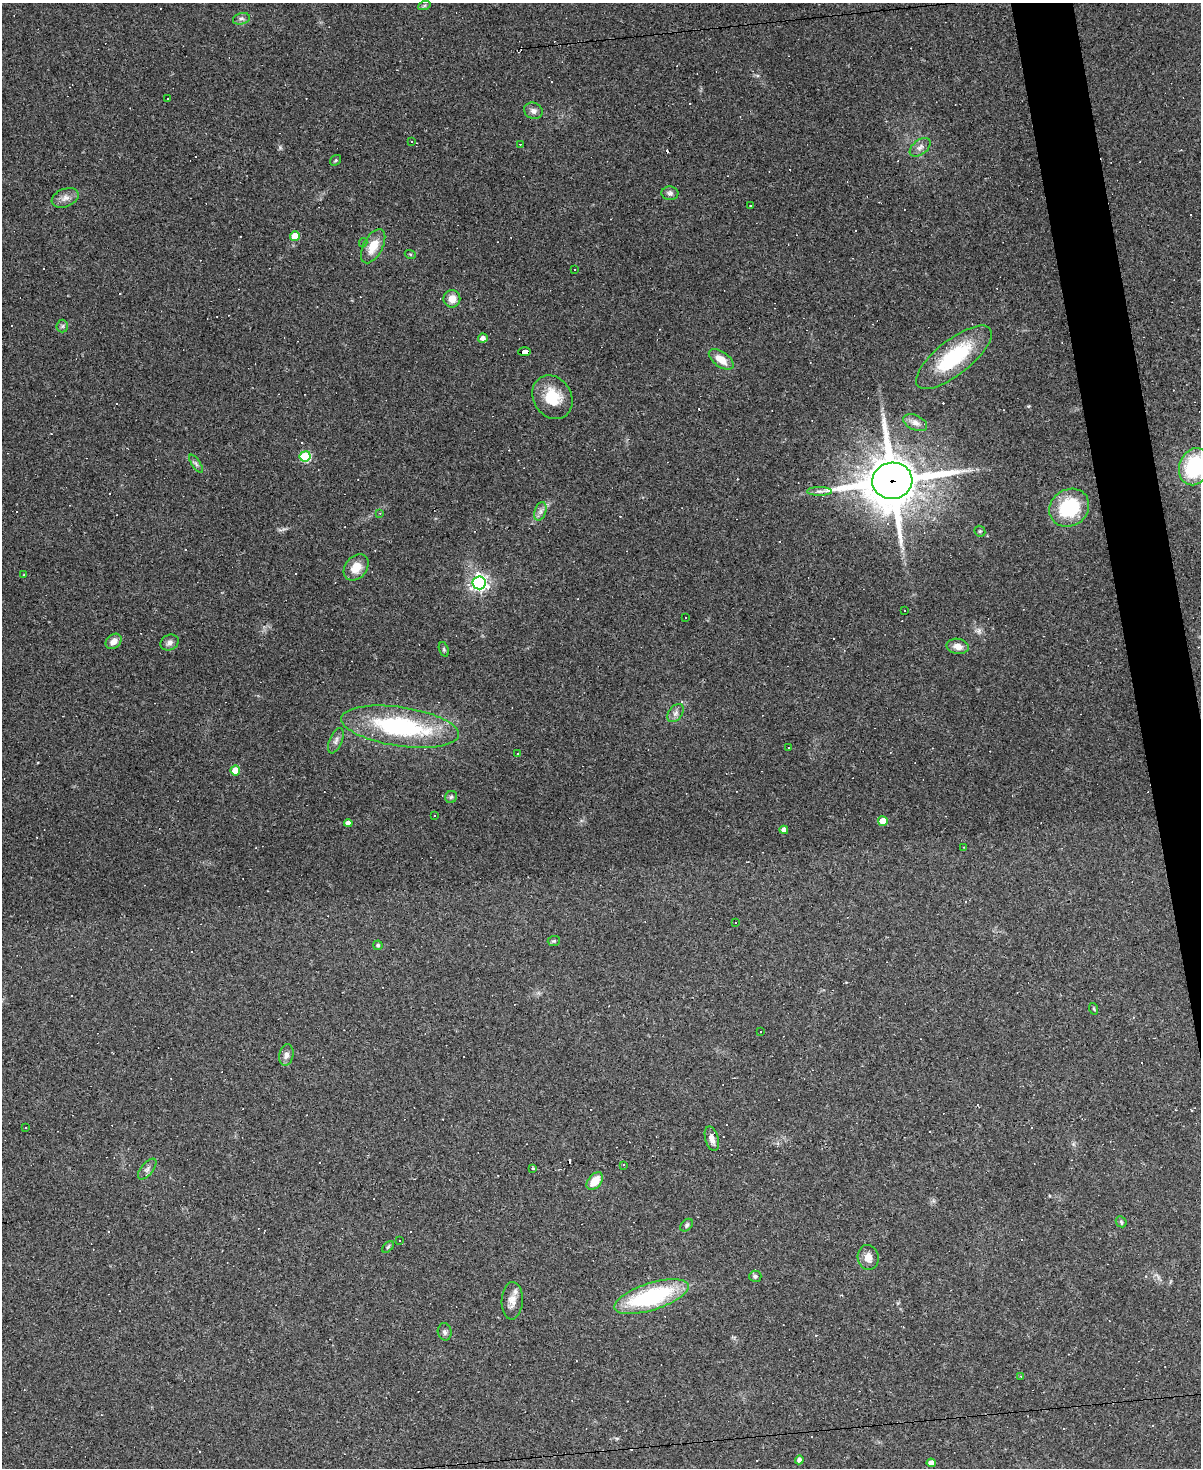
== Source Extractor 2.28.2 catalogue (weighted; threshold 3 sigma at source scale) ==
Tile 6 of 4 x 3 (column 2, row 2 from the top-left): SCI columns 1199-2397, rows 1709-3174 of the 4794 x 4772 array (HDU 1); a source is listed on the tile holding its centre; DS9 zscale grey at full resolution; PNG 1203 x 1470 px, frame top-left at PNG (2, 3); each listed source drawn as its Kron ellipse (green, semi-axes under 4 px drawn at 4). Shown black and unused: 3% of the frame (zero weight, under 3 of 4 exposures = <1% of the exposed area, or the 3 px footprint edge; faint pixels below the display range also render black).
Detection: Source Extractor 2.28.2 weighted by HDU 2 'WHT'; one run over the whole footprint, this tile lists its part. Background 0.147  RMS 0.007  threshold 0.0314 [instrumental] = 3 sigma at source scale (4.5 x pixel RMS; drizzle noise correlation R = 1.50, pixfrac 1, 0.05/0.05 arcsec/px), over >= 5 px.
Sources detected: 127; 48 cosmic-ray / hot-pixel residue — neither listed nor drawn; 1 inside a brighter listed object's ellipse — not listed separately; the other 78 listed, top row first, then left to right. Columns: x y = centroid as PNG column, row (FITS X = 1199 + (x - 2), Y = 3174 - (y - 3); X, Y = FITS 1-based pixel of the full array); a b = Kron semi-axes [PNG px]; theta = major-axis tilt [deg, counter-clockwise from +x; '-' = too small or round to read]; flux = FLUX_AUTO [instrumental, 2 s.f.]
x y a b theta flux
424 6 6 4 19 0.98
241 19 8 5 15 2
168 99 3 2 - 1.2
533 111 9 8 - 3
411 141 3 3 - 0.88
520 144 2 2 - 0.44
920 147 12 7 39 3.3
336 160 6 4 36 1
670 193 8 7 - 2.2
65 198 14 9 22 4.5
751 205 3 3 - 2.8
295 236 5 5 - 12
363 242 4 4 - 0.83
373 246 19 9 62 12
410 254 5 3 - 0.66
575 270 3 2 - 0.59
452 299 8 8 - 6.8
62 326 6 6 - 1.4
483 338 5 4 - 2.8
524 352 6 4 2 59
954 357 46 17 38 52
721 359 14 7 -35 9.1
552 397 23 19 -58 21
915 423 12 7 -23 3.8
305 456 5 5 - 52
196 464 10 4 -56 1.7
1194 467 19 15 70 55
892 481 20 18 9 3300
820 491 12 4 0 2.5
1069 508 21 18 35 40
540 511 9 5 71 2.7
380 513 3 2 - 0.53
980 531 6 5 - 1
356 567 14 11 49 9.9
24 575 2 2 - 0.62
479 583 6 6 - 250
904 610 3 2 - 1
686 618 3 2 - 0.6
114 641 9 6 42 5
169 642 9 7 30 2.7
958 646 11 7 -8 5.4
444 649 7 4 -71 1.1
676 713 10 6 53 2.8
400 727 59 19 -8 96
336 741 13 6 67 2.9
788 748 2 2 - 0.65
517 754 3 2 - 0.55
235 771 5 5 - 13
451 797 6 6 - 1.3
435 815 3 3 - 3.2
883 821 5 5 - 14
348 823 4 4 - 4.5
784 830 4 4 - 3.2
964 847 2 2 - 0.51
736 922 2 2 - 0.59
554 941 6 5 - 1.2
378 945 4 4 - 1.3
1094 1009 6 3 -71 0.77
761 1031 2 2 - 0.52
286 1055 11 7 79 3.1
26 1128 3 2 - 0.66
712 1139 12 6 -74 4.6
624 1165 3 2 - 0.58
533 1168 3 2 - 1.2
147 1169 12 6 50 2.7
595 1181 10 6 48 11
1121 1222 6 5 - 1.1
686 1225 7 5 43 1.4
399 1240 3 3 - 1.5
388 1247 7 4 44 1.1
868 1257 12 10 -78 5.8
755 1276 6 5 - 1.5
651 1297 39 13 18 75
512 1301 19 10 87 6.5
445 1332 8 7 - 2
1021 1376 3 3 - 0.65
799 1460 4 4 - 2.5
931 1463 4 4 - 3.9
Overlapping masked pixels (flux is a lower limit): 2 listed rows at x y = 524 352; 892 481
Isophote crosses this tile's border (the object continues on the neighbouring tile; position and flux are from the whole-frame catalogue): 1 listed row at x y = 1194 467
Unlisted compact peaks at least as high as the median listed source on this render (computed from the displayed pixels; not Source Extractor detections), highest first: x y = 280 147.